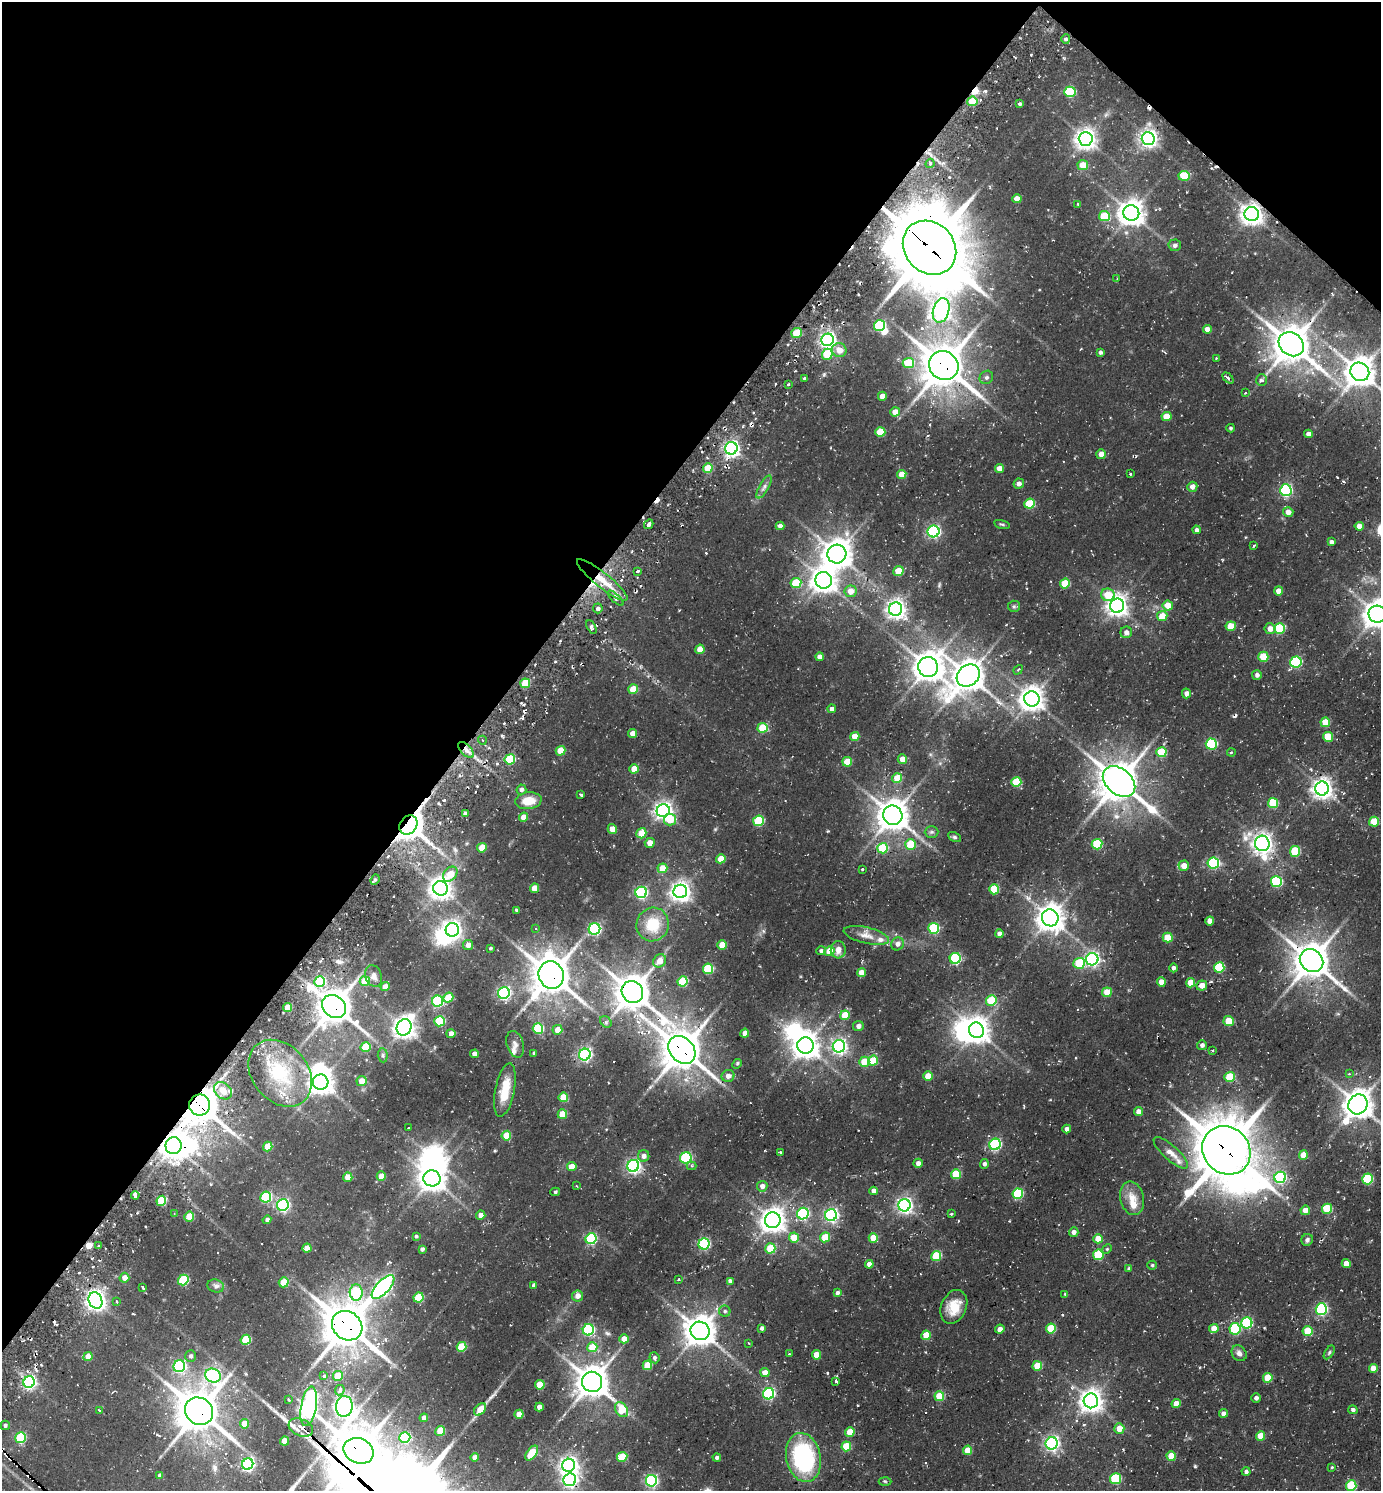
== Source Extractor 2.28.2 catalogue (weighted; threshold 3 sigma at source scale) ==
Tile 2 of 4 x 4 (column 2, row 1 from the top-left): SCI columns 1677-3055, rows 4501-5989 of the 5998 x 5989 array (HDU 1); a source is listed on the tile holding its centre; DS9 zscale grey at full resolution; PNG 1383 x 1493 px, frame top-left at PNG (2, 2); each listed source drawn as its Kron ellipse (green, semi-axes under 4 px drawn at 4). Shown black and unused: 37% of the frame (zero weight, under 2 of 3 exposures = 3% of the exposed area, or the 3 px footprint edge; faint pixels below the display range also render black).
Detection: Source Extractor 2.28.2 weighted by HDU 2 'WHT'; one run over the whole footprint, this tile lists its part. Background 0.106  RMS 0.0097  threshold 0.0438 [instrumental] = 3 sigma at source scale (4.5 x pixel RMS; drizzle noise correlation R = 1.50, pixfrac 1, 0.05/0.05 arcsec/px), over >= 5 px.
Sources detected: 446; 14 inside a brighter object's white glare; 22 cosmic-ray / hot-pixel residue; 2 long thin detections or spike segments (spike, bleed or trail) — neither listed nor drawn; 5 inside a brighter listed object's ellipse — not listed separately; the other 403 listed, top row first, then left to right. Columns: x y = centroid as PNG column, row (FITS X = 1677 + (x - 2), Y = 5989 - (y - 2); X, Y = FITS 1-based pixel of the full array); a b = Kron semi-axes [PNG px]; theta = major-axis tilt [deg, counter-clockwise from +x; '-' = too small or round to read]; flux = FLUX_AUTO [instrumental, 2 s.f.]
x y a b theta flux
1066 39 5 4 - 1.4
1070 92 5 5 - 52
972 101 5 5 - 26
1020 104 4 3 - 1.4
1148 138 6 6 - 380
1086 139 7 7 - 560
930 163 5 3 - 2
1083 165 5 5 - 15
1184 176 5 5 - 34
1017 199 4 4 - 8.1
1077 204 3 3 - 1
1131 213 8 7 - 930
1252 214 7 7 - 620
1104 216 5 5 - 29
1175 245 6 6 - 2.6
929 248 29 24 -47 5100
1117 279 3 2 - 0.79
941 310 12 8 74 390
880 325 5 5 - 82
1207 329 4 4 - 5.5
796 333 5 5 - 25
827 340 6 6 - 300
1291 344 13 11 -39 1900
839 350 7 7 - 9.4
1100 352 4 4 - 2.1
827 354 5 5 - 35
1216 358 3 3 - 0.77
908 363 6 5 - 32
944 366 15 14 - 2400
1360 372 10 9 - 1300
986 377 7 6 - 2.8
805 378 3 3 - 1.7
1228 378 6 4 -46 1.5
1261 380 6 5 - 2.8
788 384 3 2 - 0.92
1246 393 3 3 - 1.9
882 396 4 4 - 10
895 412 5 4 - 8.2
1166 417 5 4 - 16
1231 428 4 3 - 1.3
880 432 5 5 - 25
1308 434 4 4 - 4.6
731 448 6 6 - 280
1101 454 5 5 - 7.2
708 468 5 4 - 24
999 468 4 4 - 7.8
902 474 5 4 - 12
1130 474 3 2 - 0.96
1019 484 5 5 - 3.4
764 487 13 4 60 3.4
1192 487 5 5 - 5
1286 490 6 6 - 130
1030 504 5 5 - 36
1288 512 5 5 - 6.3
649 524 5 3 - 7.4
1002 524 8 3 -13 1.2
780 526 4 4 - 4.1
1359 526 4 4 - 6.3
1197 530 4 4 - 2.4
933 531 6 6 - 180
1331 542 4 4 - 2.6
1254 546 3 3 - 0.89
837 554 9 9 - 1100
638 571 3 3 - 3.5
898 571 5 5 - 18
602 580 32 7 -38 21
824 580 8 8 - 860
796 583 5 5 - 34
1065 583 5 5 - 28
850 591 6 6 - 10
1278 591 4 4 - 7.7
1108 595 7 6 - 20
615 598 10 4 -42 3.5
1168 605 5 5 - 13
1014 606 6 5 - 1.7
1117 606 7 7 - 580
598 608 5 4 - 2.4
896 609 7 6 - 440
1377 614 9 8 - 1100
1162 616 5 5 - 14
1231 626 5 5 - 18
591 627 7 4 -63 2.2
1280 628 5 5 - 49
1270 629 5 5 - 6.2
1126 632 6 5 - 4.2
700 649 5 4 - 10
820 657 4 4 - 5.3
1263 657 5 5 - 28
1296 662 6 5 - 79
928 667 10 10 - 1200
1018 670 5 3 - 1.1
1257 675 5 5 - 3.2
968 676 12 10 39 1400
525 683 5 4 - 28
633 689 5 5 - 22
1186 693 5 4 - 4
1032 699 8 7 - 790
832 709 4 4 - 3.9
1325 722 5 4 - 16
763 728 5 5 - 33
633 734 4 4 - 8
855 737 5 4 - 15
1328 737 5 5 - 22
482 740 4 3 - 0.92
1211 744 5 5 - 68
466 750 10 5 -45 5.3
560 751 5 4 - 20
1161 752 5 5 - 34
1231 753 4 2 - 0.95
510 759 5 5 - 47
902 759 5 4 - 8.7
847 762 5 4 - 20
634 769 5 4 - 11
897 778 5 5 - 18
1016 782 5 5 - 32
1119 782 18 12 -40 2000
1322 789 7 7 - 530
521 790 5 5 - 3
581 795 3 3 - 2.5
528 801 13 8 6 14
1273 803 5 5 - 37
663 811 6 6 - 410
465 814 3 3 - 3.9
893 815 10 9 - 1300
523 817 4 4 - 9
670 820 6 5 - 19
758 821 5 5 - 56
1374 822 5 5 - 18
408 825 10 8 51 1100
612 829 5 4 - 9.7
932 832 7 5 1 2
641 833 5 5 - 20
954 837 7 4 -26 1.6
650 843 5 4 - 6.9
1262 843 8 7 - 490
910 844 5 5 - 24
1097 844 5 5 - 48
482 848 5 4 - 18
883 848 5 5 - 41
1295 851 5 5 - 35
721 859 5 4 - 13
1213 863 6 5 - 95
1184 866 5 5 - 8.4
662 868 5 4 - 15
862 869 3 3 - 0.92
450 874 8 6 49 16
375 880 5 4 - 1.8
1276 882 5 5 - 70
441 888 7 7 - 670
534 888 5 4 - 16
994 889 5 5 - 31
680 891 7 6 - 510
641 892 6 5 - 120
516 910 3 3 - 2.3
1050 918 8 8 - 1000
1210 921 4 4 - 7.1
653 924 17 16 - 27
536 928 3 2 - 0.7
934 928 5 5 - 69
594 929 6 5 - 130
452 930 7 6 - 390
999 934 4 4 - 3.9
866 935 23 8 -13 9.3
1168 938 5 5 - 21
897 944 7 6 - 3.9
468 945 5 5 - 6
722 945 5 4 - 16
490 948 3 3 - 1.4
838 950 8 7 - 6.9
821 951 5 4 - 2.3
829 951 5 5 - 15
955 958 5 5 - 78
1092 959 6 6 - 200
660 961 7 6 - 9
1311 961 12 11 - 1800
1079 963 6 5 - 37
1219 967 5 5 - 53
1173 968 4 4 - 2.6
708 969 5 5 - 53
861 973 4 4 - 11
551 975 14 12 -67 1900
374 976 11 8 -69 4.3
365 981 5 4 - 19
683 981 5 5 - 41
320 982 5 5 - 51
1161 982 4 4 - 9.1
1191 983 4 4 - 15
1202 985 5 5 - 7.7
385 987 4 4 - 8.1
632 992 11 10 - 1700
1107 992 5 4 - 16
504 993 6 5 - 180
448 998 5 4 - 25
991 1000 5 5 - 26
438 1001 6 5 - 81
334 1006 13 10 -40 1700
287 1008 4 4 - 17
845 1015 5 4 - 21
439 1021 5 5 - 54
1229 1021 5 5 - 21
606 1022 6 5 - 2
858 1026 5 5 - 4.2
404 1027 8 7 - 690
538 1028 5 5 - 57
557 1030 5 5 - 8.5
976 1030 8 7 - 850
451 1033 5 4 - 4.4
745 1033 4 4 - 8.1
515 1044 14 8 -73 4.9
805 1045 8 8 - 900
1202 1045 5 5 - 3.1
839 1046 6 6 - 270
365 1047 5 5 - 30
682 1050 15 12 -48 2100
1212 1050 3 2 - 0.91
534 1053 3 3 - 1.4
474 1054 4 4 - 6.5
383 1055 7 5 -85 1.9
585 1055 6 5 - 180
873 1061 5 5 - 25
864 1062 5 5 - 18
737 1064 5 4 - 1.4
280 1073 37 28 -51 56
1349 1074 3 3 - 0.86
728 1076 6 6 - 5.3
928 1076 5 4 - 16
1230 1077 5 5 - 36
361 1081 5 5 - 9.3
320 1082 8 7 - 880
505 1090 27 9 79 22
223 1091 10 7 -40 9.4
563 1097 5 4 - 24
1358 1104 10 9 - 1200
200 1105 10 10 - 1900
1139 1112 5 4 - 4.9
562 1114 5 4 - 19
408 1128 3 2 - 1.5
1067 1129 4 4 - 3.6
506 1136 5 4 - 24
995 1144 6 5 - 110
174 1146 8 8 - 1000
268 1147 5 4 - 18
1226 1150 26 23 -45 3800
780 1152 3 2 - 1.8
1171 1153 22 7 -42 9.1
1303 1155 5 4 - 10
644 1156 6 5 - 4.3
686 1158 6 5 - 92
918 1163 4 4 - 4.4
984 1164 5 4 - 2.8
633 1166 6 6 - 210
691 1166 5 4 - 1.3
572 1167 5 4 - 13
956 1174 5 5 - 31
381 1176 4 4 - 12
348 1177 5 4 - 10
1280 1177 6 5 - 95
432 1178 8 8 - 940
1367 1179 5 5 - 62
577 1186 3 3 - 0.8
762 1186 5 5 - 4.8
874 1191 4 4 - 5.2
555 1192 5 4 - 1.5
1018 1194 5 5 - 56
135 1195 4 3 - 20
266 1197 5 5 - 70
1132 1198 17 11 -78 12
161 1201 5 4 - 38
283 1205 6 5 - 170
904 1205 6 6 - 290
1327 1209 5 5 - 38
1305 1210 5 4 - 6.7
174 1214 3 3 - 0.8
803 1214 6 5 - 110
951 1214 3 3 - 1.1
481 1215 5 4 - 6
831 1215 6 6 - 200
189 1216 5 4 - 21
267 1220 4 4 - 2.5
773 1220 8 8 - 800
1074 1232 5 4 - 4.6
416 1236 4 3 - 1.4
794 1237 5 5 - 16
825 1237 5 5 - 19
873 1238 4 4 - 18
591 1239 5 5 - 89
1098 1239 5 4 - 13
1307 1240 6 5 - 2.7
704 1244 5 5 - 92
98 1246 3 3 - 1.7
307 1248 4 4 - 10
770 1248 5 5 - 30
422 1249 4 3 - 2.3
1107 1249 5 4 - 1.1
1098 1255 5 5 - 48
936 1256 5 5 - 40
869 1264 4 4 - 6
1346 1264 4 4 - 8.4
1152 1265 4 4 - 1.4
1129 1269 4 4 - 1.6
124 1278 5 5 - 6.3
678 1279 4 3 - 1.2
183 1280 5 5 - 65
730 1281 4 4 - 2.9
284 1282 5 4 - 21
534 1285 4 3 - 2.2
216 1286 8 6 -16 2.8
383 1287 15 6 46 310
143 1288 3 3 - 1.7
356 1293 8 6 -86 47
837 1293 4 4 - 2.5
1065 1294 4 4 - 0.86
578 1296 5 5 - 5.2
418 1297 5 5 - 38
95 1300 8 6 -68 530
117 1301 3 3 - 1.5
954 1307 17 12 67 18
1321 1309 6 5 - 110
725 1311 6 5 - 2.1
1247 1323 5 5 - 79
347 1326 16 14 -39 2500
762 1328 4 3 - 2.2
1000 1329 5 4 - 4.2
1051 1329 5 5 - 33
1214 1329 5 4 - 11
1235 1329 5 5 - 59
588 1330 6 5 - 98
700 1331 9 9 - 1300
1308 1331 5 5 - 25
926 1335 5 4 - 19
624 1339 4 4 - 7.8
246 1340 5 5 - 42
749 1343 3 3 - 0.87
462 1347 5 4 - 32
592 1347 5 5 - 23
1329 1352 8 4 57 1.5
1239 1353 8 7 - 3.7
789 1354 3 3 - 0.83
816 1355 4 4 - 13
88 1356 5 4 - 12
191 1356 6 5 - 2.7
654 1358 6 5 - 2.1
647 1365 5 4 - 23
179 1366 6 6 - 120
1037 1366 5 4 - 26
1373 1369 4 4 - 9.6
765 1373 4 4 - 9.6
213 1376 8 6 -22 160
324 1376 4 4 - 1.9
338 1376 5 5 - 25
1268 1378 5 5 - 19
836 1381 3 3 - 3.1
29 1382 6 5 - 180
592 1382 10 10 - 1400
540 1385 5 4 - 24
340 1390 5 4 - 5.1
769 1394 6 5 - 110
939 1396 5 5 - 27
1256 1398 4 4 - 2.4
289 1400 3 3 - 2.4
1091 1401 7 7 - 690
1176 1404 4 4 - 10
309 1406 20 7 80 490
344 1406 10 8 83 480
539 1407 4 4 - 6.4
480 1409 7 5 47 14
99 1410 3 3 - 3
621 1410 8 5 -56 26
1353 1410 4 4 - 2.3
199 1411 15 13 -39 2200
1223 1413 4 4 - 3.5
519 1414 4 4 - 10
424 1418 4 4 - 4.6
244 1424 5 4 - 12
5 1425 5 4 - 2
301 1427 13 8 -22 10
1119 1429 5 5 - 10
440 1431 5 4 - 23
850 1432 5 4 - 15
1261 1436 5 4 - 14
20 1438 5 5 - 63
405 1438 5 5 - 74
284 1441 4 4 - 11
1052 1443 6 6 - 230
846 1446 5 5 - 26
968 1450 5 4 - 17
359 1451 15 12 -23 2100
532 1453 8 4 53 34
1171 1456 5 4 - 17
475 1457 4 4 - 5.2
622 1457 5 5 - 29
717 1457 4 4 - 2.2
803 1457 25 17 -78 110
248 1464 6 5 - 170
569 1465 6 6 - 390
1332 1467 4 3 - 0.9
1246 1472 4 4 - 2.3
159 1475 3 3 - 2.2
1115 1479 5 5 - 50
570 1480 6 6 - 250
651 1481 6 5 - 140
885 1481 6 4 -3 1.3
1351 1486 5 5 - 49
Overlapping masked pixels (flux is a lower limit): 23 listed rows (the first 20) at x y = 972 101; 1252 214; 929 248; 944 366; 602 580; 466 750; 1322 789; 408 825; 1311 961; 551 975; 632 992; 334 1006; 682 1050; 200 1105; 174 1146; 1226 1150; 356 1293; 347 1326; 769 1394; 309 1406
Isophote crosses this tile's border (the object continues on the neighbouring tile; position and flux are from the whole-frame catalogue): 2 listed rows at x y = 1360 372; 1377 614
Unlisted compact peaks at least as high as the median listed source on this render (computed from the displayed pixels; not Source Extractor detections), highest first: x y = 1195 1466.